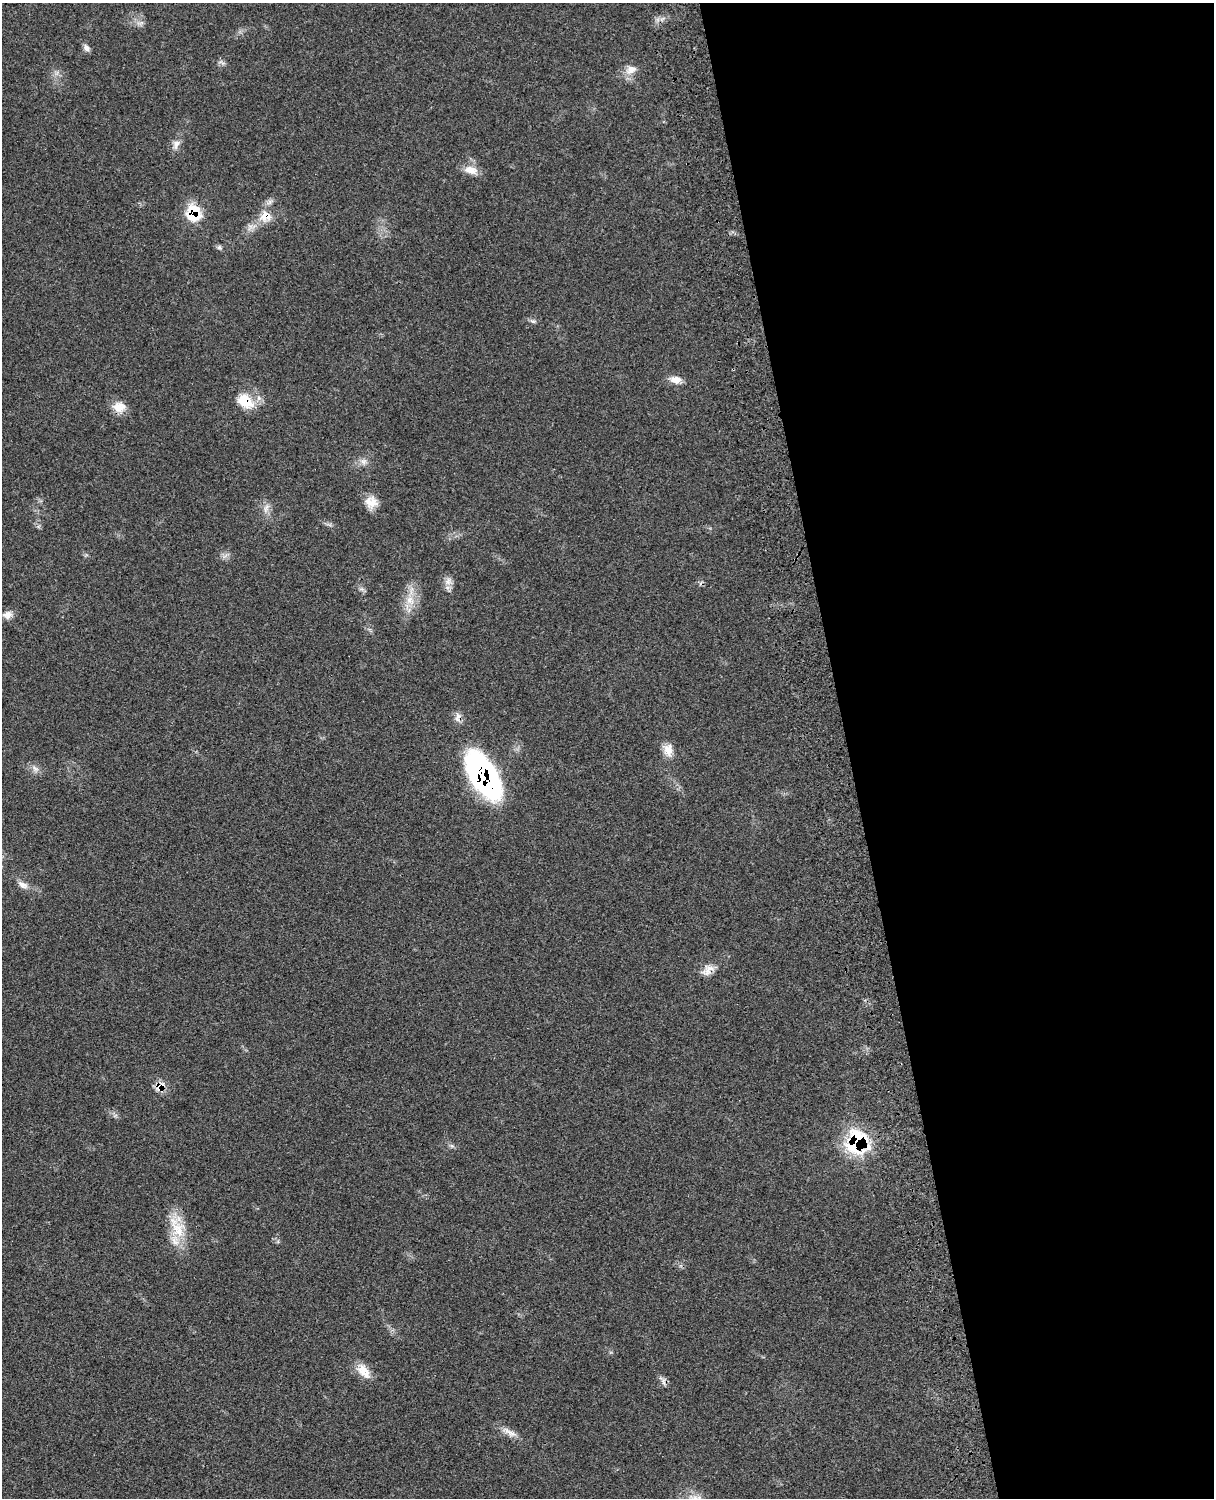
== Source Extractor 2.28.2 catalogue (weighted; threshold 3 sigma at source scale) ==
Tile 8 of 4 x 3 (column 4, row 2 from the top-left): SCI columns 3757-4968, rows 1772-3267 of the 5090 x 4928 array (HDU 1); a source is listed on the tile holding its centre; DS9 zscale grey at full resolution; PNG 1216 x 1500 px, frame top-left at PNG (2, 3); no overlay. Shown black and unused: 30% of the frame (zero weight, under 3 of 4 exposures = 6% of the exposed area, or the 3 px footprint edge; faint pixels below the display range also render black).
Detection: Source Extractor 2.28.2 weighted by HDU 2 'WHT'; one run over the whole footprint, this tile lists its part. Background 0.0815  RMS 0.0058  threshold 0.0263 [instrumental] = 3 sigma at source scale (4.5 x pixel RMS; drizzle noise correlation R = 1.50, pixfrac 1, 0.05/0.05 arcsec/px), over >= 5 px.
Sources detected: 33; all 33 listed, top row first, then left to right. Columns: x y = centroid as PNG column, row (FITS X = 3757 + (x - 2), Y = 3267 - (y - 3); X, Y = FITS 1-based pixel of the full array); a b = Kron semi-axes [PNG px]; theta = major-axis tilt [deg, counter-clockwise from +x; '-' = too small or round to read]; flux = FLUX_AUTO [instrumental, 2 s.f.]
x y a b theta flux
140 23 13 3 10 1.7
86 48 10 7 -48 2.2
222 62 12 4 -24 1.6
631 70 17 11 27 5.8
176 144 15 10 66 3.9
471 170 19 10 -14 6.4
193 213 16 14 -88 22
265 216 16 15 - 9.2
219 247 7 6 - 1.2
533 321 8 4 -9 1.2
676 380 13 9 -3 5.8
245 401 22 15 -37 15
119 407 17 14 -10 7.2
364 462 10 9 - 3.1
371 502 16 14 -28 7.5
266 508 14 6 77 3.3
225 556 9 4 37 1.7
448 581 12 9 49 3.9
410 600 15 10 -63 7.6
7 615 13 10 22 3.8
458 717 14 7 73 3.2
668 750 17 11 -86 6.1
35 768 11 6 -43 2.7
483 775 46 22 -61 140
23 885 15 8 -28 3.9
708 970 19 11 39 5.5
160 1086 15 11 58 5.9
857 1142 23 21 75 53
452 1146 7 4 -19 1.1
177 1227 36 20 -72 18
364 1371 23 13 -51 8.4
663 1381 12 5 -82 2.1
509 1432 25 7 -30 5.1
Overlapping masked pixels (flux is a lower limit): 8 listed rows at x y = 193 213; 265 216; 245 401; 119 407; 458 717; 483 775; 160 1086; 857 1142